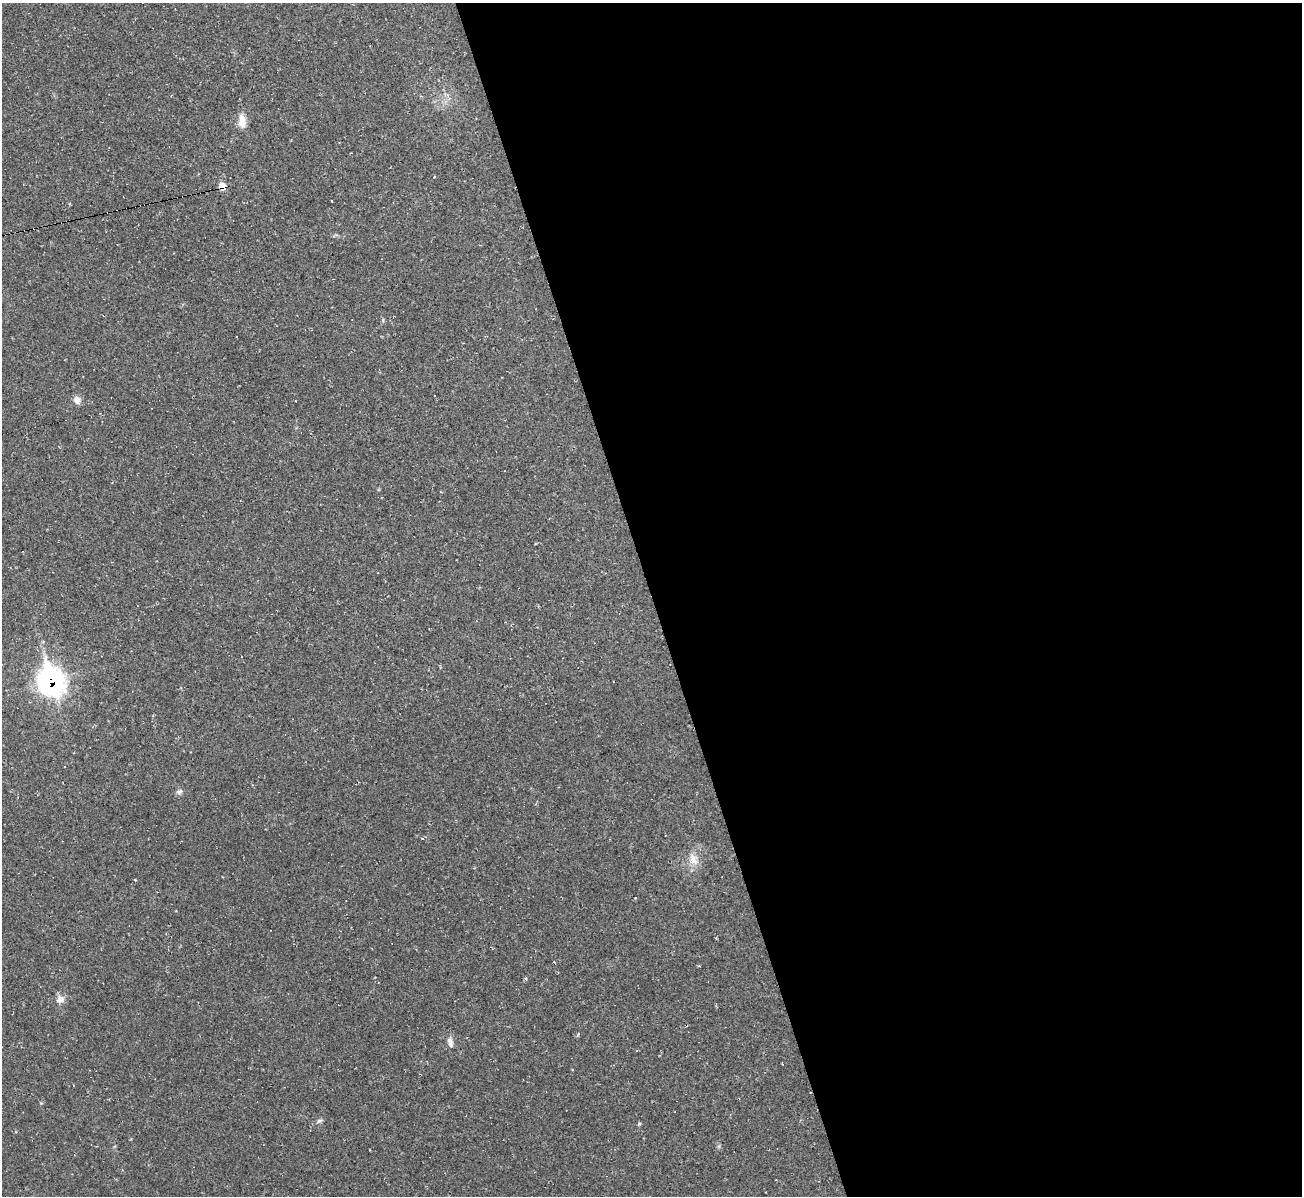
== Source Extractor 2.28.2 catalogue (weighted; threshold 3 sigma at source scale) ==
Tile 8 of 4 x 4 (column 4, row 2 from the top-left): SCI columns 3903-5202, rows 2532-3725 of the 5202 x 5184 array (HDU 1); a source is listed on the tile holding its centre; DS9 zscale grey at full resolution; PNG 1304 x 1198 px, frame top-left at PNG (2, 3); no overlay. Shown black and unused: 50% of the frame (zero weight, under 2 of 3 exposures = <1% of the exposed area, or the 3 px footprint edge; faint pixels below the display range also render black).
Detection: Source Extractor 2.28.2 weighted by HDU 2 'WHT'; one run over the whole footprint, this tile lists its part. Background 0.0513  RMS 0.0069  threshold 0.031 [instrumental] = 3 sigma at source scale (4.5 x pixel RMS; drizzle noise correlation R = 1.50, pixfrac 1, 0.05/0.05 arcsec/px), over >= 5 px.
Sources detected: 13; all 13 listed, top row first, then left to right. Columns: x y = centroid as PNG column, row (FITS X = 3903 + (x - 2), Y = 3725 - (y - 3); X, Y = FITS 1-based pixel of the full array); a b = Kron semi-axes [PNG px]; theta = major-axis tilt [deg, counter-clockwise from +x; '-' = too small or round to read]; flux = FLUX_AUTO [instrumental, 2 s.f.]
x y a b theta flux
242 121 18 9 -88 7.3
434 177 4 2 - 0.47
222 186 6 6 - 7.3
77 400 10 8 -73 3.9
50 681 16 11 -78 350
179 792 9 6 28 1.9
693 859 18 12 -71 8.5
635 898 3 2 - 0.59
60 999 11 9 -19 4.2
450 1042 12 7 -67 3.3
319 1121 9 5 14 1.6
639 1124 5 4 - 1.1
719 1146 6 4 71 0.96
Overlapping masked pixels (flux is a lower limit): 2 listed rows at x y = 222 186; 50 681